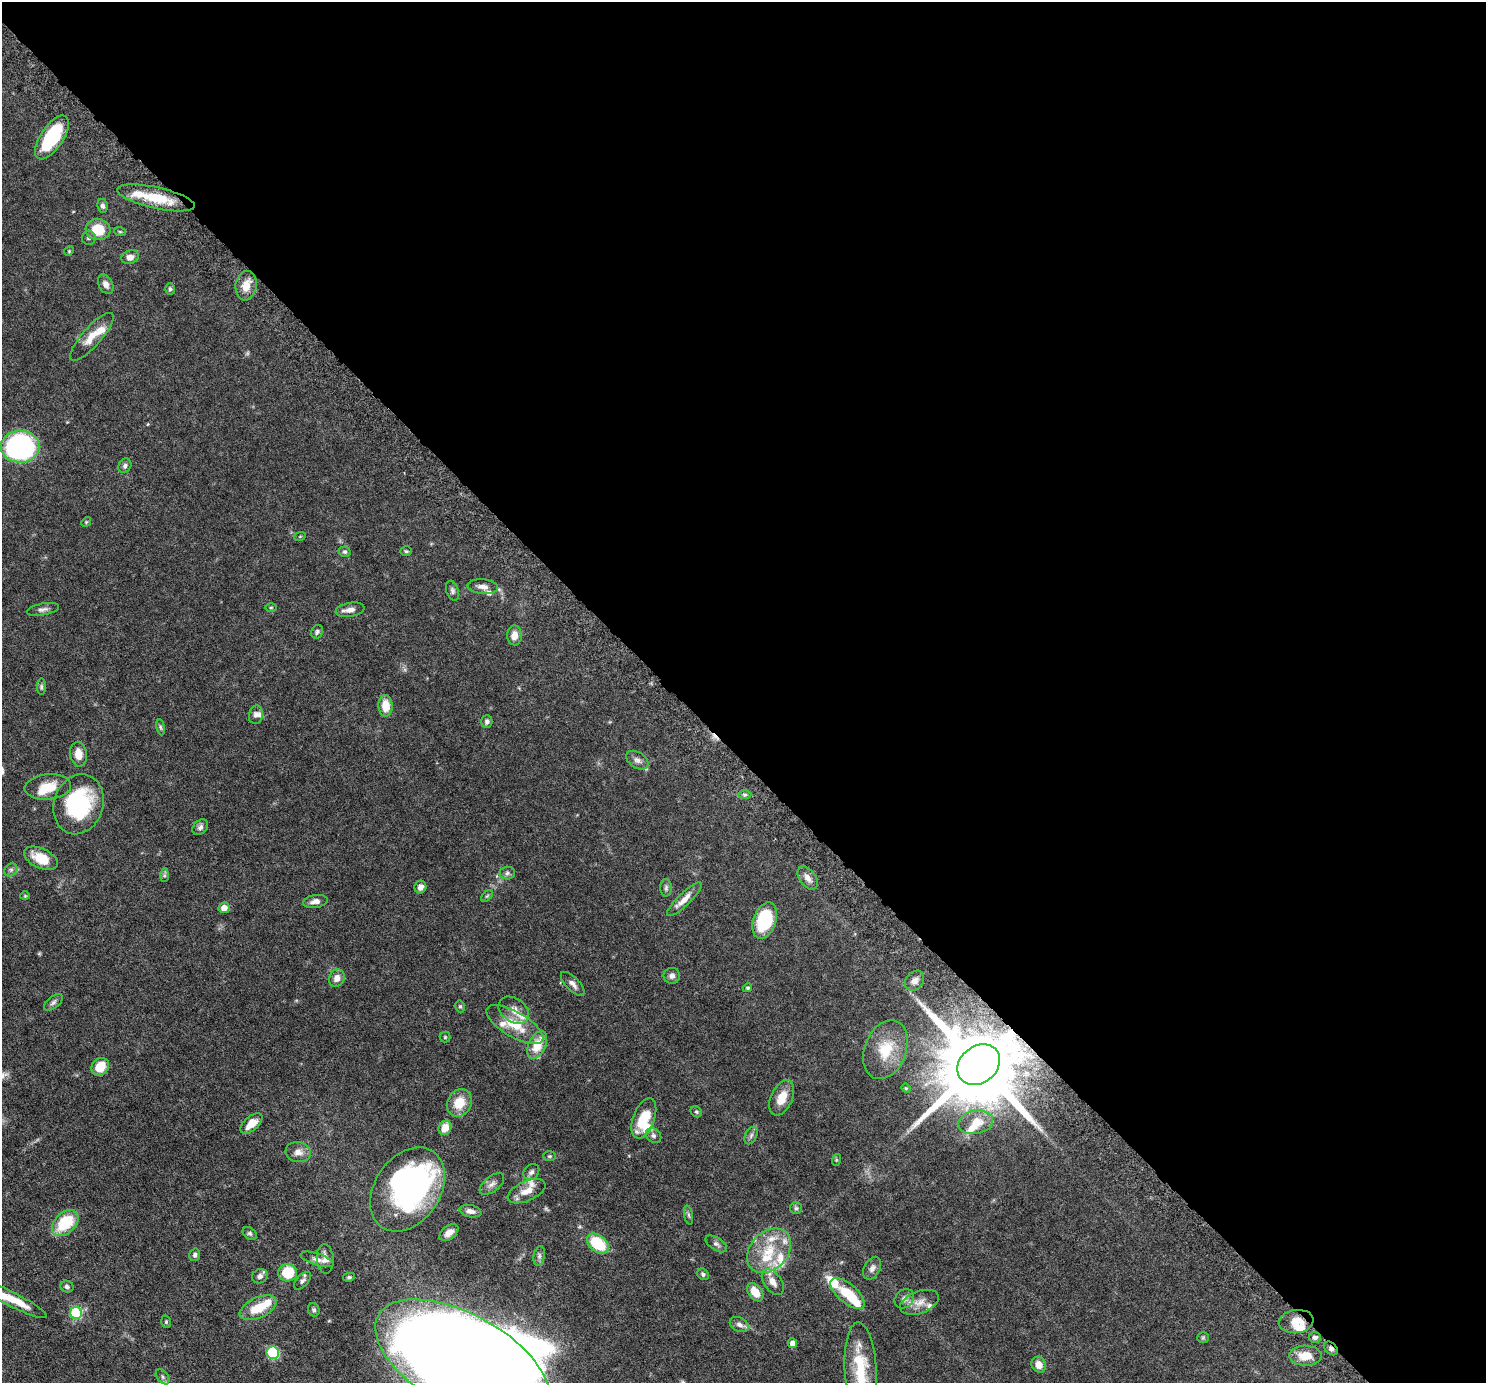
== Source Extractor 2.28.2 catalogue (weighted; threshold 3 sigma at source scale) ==
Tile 8 of 4 x 4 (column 4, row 2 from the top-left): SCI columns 4523-6006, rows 3109-4489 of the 6076 x 6075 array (HDU 1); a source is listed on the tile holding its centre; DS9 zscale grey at full resolution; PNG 1488 x 1385 px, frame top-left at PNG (2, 2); each listed source drawn as its Kron ellipse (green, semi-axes under 4 px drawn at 4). Shown black and unused: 55% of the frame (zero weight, under 6 of 12 exposures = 4% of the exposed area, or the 3 px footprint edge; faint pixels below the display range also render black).
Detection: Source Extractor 2.28.2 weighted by HDU 2 'WHT'; one run over the whole footprint, this tile lists its part. Background 0.0542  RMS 0.0019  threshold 0.00759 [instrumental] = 3 sigma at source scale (4.09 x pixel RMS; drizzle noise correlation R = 1.36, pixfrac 0.8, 0.05/0.05 arcsec/px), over >= 5 px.
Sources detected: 145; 3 inside a brighter object's white glare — neither listed nor drawn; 20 inside a brighter listed object's ellipse — not listed separately; the other 122 listed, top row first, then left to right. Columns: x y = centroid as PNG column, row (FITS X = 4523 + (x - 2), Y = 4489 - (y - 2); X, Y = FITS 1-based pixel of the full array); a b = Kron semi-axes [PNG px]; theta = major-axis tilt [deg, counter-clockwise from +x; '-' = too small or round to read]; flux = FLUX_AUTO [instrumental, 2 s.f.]
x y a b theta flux
52 137 25 11 57 11
156 198 39 10 -12 5.8
103 206 7 5 -80 0.47
98 230 12 10 -6 3.9
120 232 6 3 -19 0.18
89 238 7 7 - 0.35
69 251 5 4 - 0.17
130 257 9 6 18 0.87
106 284 10 7 -62 0.87
246 286 15 10 81 1.9
170 289 6 5 - 0.32
92 337 31 9 48 2.5
20 446 19 16 0 44
125 466 7 6 - 0.44
86 522 5 4 - 0.19
300 536 6 3 19 0.16
406 551 5 4 - 0.22
345 552 6 5 - 0.28
483 587 15 7 -5 0.94
452 591 10 6 -71 0.44
271 607 5 3 - 0.17
43 609 16 6 11 0.65
350 610 14 7 10 0.94
317 632 7 5 64 0.34
514 635 10 7 88 1.5
41 687 8 4 -90 0.29
386 706 10 7 -87 2.6
256 715 9 7 79 0.65
487 722 6 5 - 0.44
161 727 8 4 -81 0.28
78 754 12 8 -80 1.8
637 760 12 7 -32 0.76
48 787 23 12 5 3.1
745 795 6 4 1 0.28
79 804 30 24 72 15
200 827 9 6 46 0.51
41 858 18 10 -25 3.3
11 870 7 6 - 0.4
507 873 7 6 - 0.45
164 875 7 4 90 0.32
808 878 13 8 -53 1.1
420 887 6 6 - 0.79
666 888 9 5 89 0.39
25 896 4 4 - 0.16
487 896 7 4 44 0.22
684 899 23 6 44 1.5
315 901 12 6 9 0.88
224 908 5 5 - 1.3
765 920 19 11 72 9.7
672 976 8 8 - 0.68
337 978 9 7 63 1.2
915 981 11 8 48 0.82
573 984 15 6 -45 0.8
747 988 4 4 - 0.24
53 1002 11 6 39 0.5
460 1006 6 4 -75 0.26
514 1010 17 11 -35 1.7
515 1025 32 12 -30 4.4
445 1037 5 5 - 0.21
537 1045 15 8 64 3.7
885 1050 31 20 69 5.2
979 1065 23 18 39 2700
100 1067 9 8 - 3.2
906 1088 5 4 - 0.18
782 1098 19 10 66 2.5
459 1103 14 12 60 3.2
696 1112 6 5 - 0.24
644 1118 21 10 69 5.1
976 1122 17 11 10 2
251 1123 13 7 41 2.2
445 1128 7 6 - 2.2
751 1135 9 6 64 0.45
653 1136 8 6 -44 0.49
298 1152 13 10 -9 1.3
549 1156 6 5 - 0.24
836 1160 6 4 72 0.2
531 1172 9 7 46 0.53
492 1184 14 7 39 0.81
407 1189 46 32 56 44
526 1191 20 10 24 1.9
796 1208 6 6 - 0.31
470 1211 11 6 -11 0.81
688 1215 10 4 -79 0.31
65 1223 15 10 42 6.9
250 1233 8 5 -38 0.34
449 1233 11 6 38 1.1
598 1244 12 8 -40 6.7
716 1244 12 6 -32 0.56
769 1251 25 18 45 5.6
195 1255 6 5 - 0.38
539 1256 10 5 77 0.5
317 1259 17 6 -18 0.79
325 1259 15 8 -86 0.95
872 1268 12 8 62 0.75
288 1273 9 9 - 4.9
703 1274 6 5 - 0.32
260 1276 8 6 29 0.68
349 1277 6 4 9 0.24
302 1281 11 6 47 0.53
773 1282 14 8 -54 1.4
67 1286 7 6 - 0.41
755 1292 10 6 -54 2.3
848 1293 21 9 -40 4.5
12 1299 38 7 -28 3.8
904 1299 11 8 48 0.79
919 1302 20 11 20 1.8
258 1308 20 10 24 4.1
314 1310 7 5 -65 0.34
76 1313 6 6 - 12
1296 1321 17 11 8 2.2
166 1322 6 4 -72 0.21
739 1324 10 7 -27 0.7
1203 1338 6 5 - 0.22
1315 1338 6 5 - 0.45
793 1343 5 4 - 0.97
1331 1348 8 5 -43 0.52
273 1353 6 6 - 13
1305 1356 16 10 -1 2.4
462 1361 96 47 -29 640
1039 1365 8 7 - 1.3
861 1369 47 16 -87 7.7
163 1377 8 5 -51 0.39
Overlapping masked pixels (flux is a lower limit): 3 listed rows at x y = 979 1065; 1296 1321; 1331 1348
Isophote crosses this tile's border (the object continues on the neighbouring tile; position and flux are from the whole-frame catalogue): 2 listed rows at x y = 462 1361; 861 1369